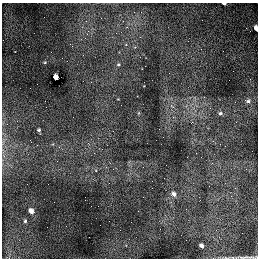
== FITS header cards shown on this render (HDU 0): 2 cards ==
NAXIS1  =                  256
NAXIS2  =                  256

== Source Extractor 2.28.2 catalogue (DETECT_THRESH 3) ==
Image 256 x 256 px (HDU 0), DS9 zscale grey, 1 PNG px = 1 image px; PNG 260 x 260 px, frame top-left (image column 1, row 256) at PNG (2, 3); no overlay
Background 0.0345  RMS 0.0062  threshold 0.0185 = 3 sigma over >= 5 px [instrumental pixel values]
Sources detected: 13; all 13 listed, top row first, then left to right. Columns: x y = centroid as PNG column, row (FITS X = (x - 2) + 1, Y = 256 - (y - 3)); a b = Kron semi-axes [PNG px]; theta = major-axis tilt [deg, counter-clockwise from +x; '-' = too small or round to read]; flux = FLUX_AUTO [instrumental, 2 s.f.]
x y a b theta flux
224 4 4 2 - 1
256 28 5 3 - 2.5
45 62 5 3 - 0.41
118 64 5 5 - 0.64
56 77 4 4 - 4.7
248 101 8 4 -12 1
220 113 6 5 - 0.79
39 130 4 4 - 0.74
174 194 6 5 - 1.7
31 211 5 5 - 2.5
25 221 4 4 - 0.72
201 246 4 3 - 1.4
244 257 18 3 0 1.4
At the frame edge (FLAGS 8, measured only in part): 2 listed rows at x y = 224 4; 256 28